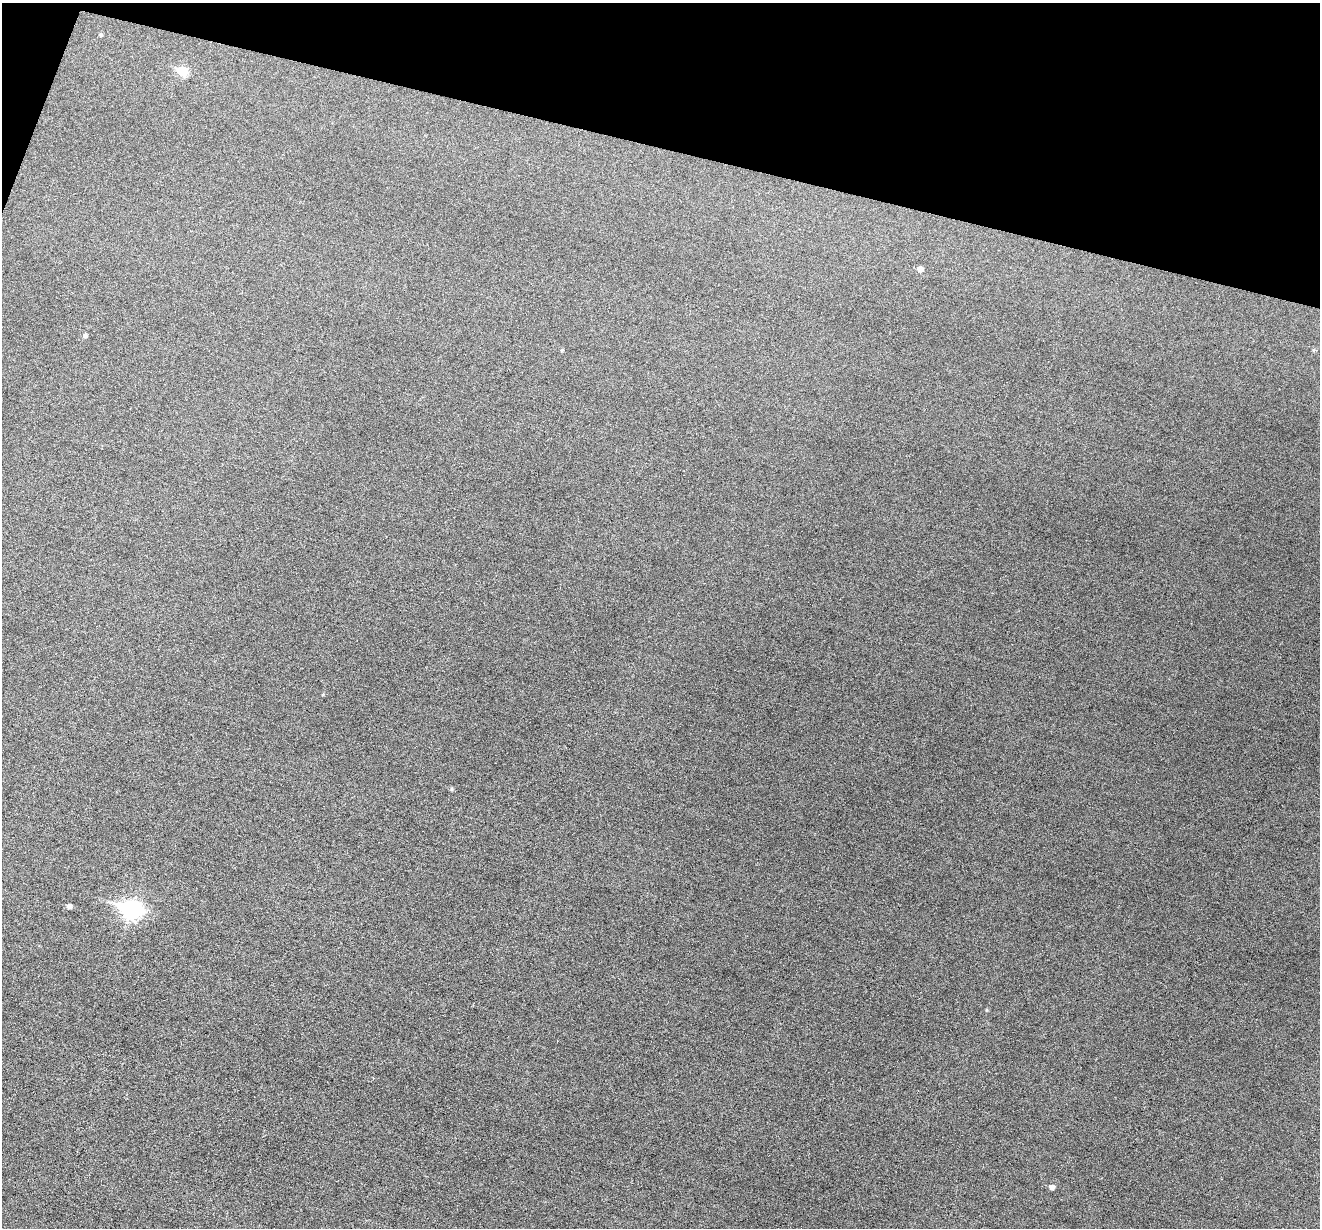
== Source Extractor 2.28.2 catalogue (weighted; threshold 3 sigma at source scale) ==
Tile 2 of 4 x 4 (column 2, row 1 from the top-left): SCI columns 1319-2636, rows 3810-5035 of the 5274 x 5294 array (HDU 1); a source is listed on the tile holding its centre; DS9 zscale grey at full resolution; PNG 1322 x 1230 px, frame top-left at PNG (2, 3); no overlay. Shown black and unused: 12% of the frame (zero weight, under 3 of 6 exposures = <1% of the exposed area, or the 3 px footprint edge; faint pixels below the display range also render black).
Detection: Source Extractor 2.28.2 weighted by HDU 2 'WHT'; one run over the whole footprint, this tile lists its part. Background 0.0399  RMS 0.0054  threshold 0.0222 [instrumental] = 3 sigma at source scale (4.09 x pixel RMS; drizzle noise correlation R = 1.36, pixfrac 0.8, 0.05/0.05 arcsec/px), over >= 5 px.
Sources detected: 10; all 10 listed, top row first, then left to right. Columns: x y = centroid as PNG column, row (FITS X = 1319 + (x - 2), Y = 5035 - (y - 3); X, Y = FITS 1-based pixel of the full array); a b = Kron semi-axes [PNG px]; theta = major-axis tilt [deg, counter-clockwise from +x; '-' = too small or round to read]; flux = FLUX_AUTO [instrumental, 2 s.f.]
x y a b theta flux
101 34 5 4 - 0.68
182 71 7 6 - 14
920 269 6 5 - 2.6
85 335 5 5 - 1.1
562 350 4 4 - 0.55
1313 350 5 3 - 0.58
451 789 5 3 - 0.56
69 906 5 5 - 1.6
131 909 11 8 -14 150
1052 1187 5 5 - 2
Unlisted compact peaks at least as high as the median listed source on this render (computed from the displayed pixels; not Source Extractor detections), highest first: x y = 986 1010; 323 695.